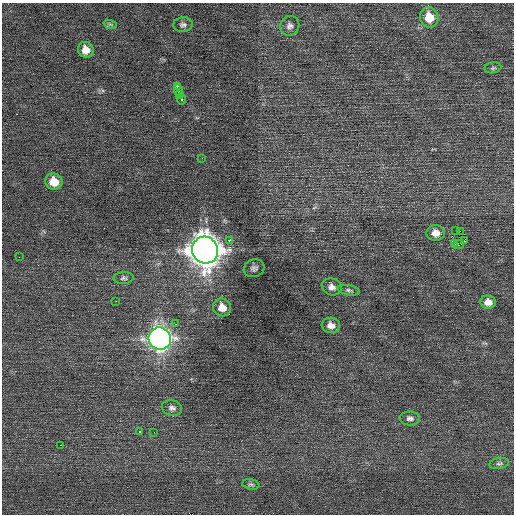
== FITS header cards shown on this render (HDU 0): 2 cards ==
NAXIS1  =                  512 / Axis length
NAXIS2  =                  512 / Axis length

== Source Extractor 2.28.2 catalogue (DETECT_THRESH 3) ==
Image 512 x 512 px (HDU 0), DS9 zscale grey, 1 PNG px = 1 image px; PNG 516 x 516 px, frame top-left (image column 1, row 512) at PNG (2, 3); each listed source drawn as its Kron ellipse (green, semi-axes under 4 px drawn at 4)
Background 0.123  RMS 0.68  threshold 2.04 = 3 sigma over >= 5 px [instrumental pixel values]
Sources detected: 38; all 38 listed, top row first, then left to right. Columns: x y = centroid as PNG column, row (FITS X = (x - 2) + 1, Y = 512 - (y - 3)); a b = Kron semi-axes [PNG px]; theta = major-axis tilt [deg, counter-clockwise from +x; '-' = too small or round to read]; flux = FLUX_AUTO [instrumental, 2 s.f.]
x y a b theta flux
429 17 10 9 - 990
110 24 7 4 -18 78
183 25 9 7 4 150
290 26 10 9 - 210
86 50 8 7 - 430
493 68 8 5 8 86
177 86 3 2 - 590
178 90 6 3 -78 1000
180 95 3 3 - 610
181 99 6 3 -77 200
202 158 2 2 - 70
54 182 9 8 - 740
456 231 4 2 - 96
460 231 2 2 - 830
436 233 9 8 - 400
230 240 4 3 - 600
465 240 4 2 - 33
455 244 3 3 - 190
459 245 5 2 - 1000
205 250 13 13 - 80000
19 257 3 2 - 36
254 268 10 8 20 170
124 278 10 6 2 120
332 287 10 8 -19 260
349 290 11 5 -11 120
116 301 2 2 - 160
488 302 8 6 -6 380
222 307 9 8 - 540
176 324 3 2 - 66
331 325 9 7 -5 300
160 339 11 11 - 26000
172 408 10 7 -11 190
410 418 10 7 -3 180
139 431 3 3 - 240
154 432 2 2 - 27
61 445 3 2 - 430
499 464 10 5 9 120
251 484 8 5 -10 93